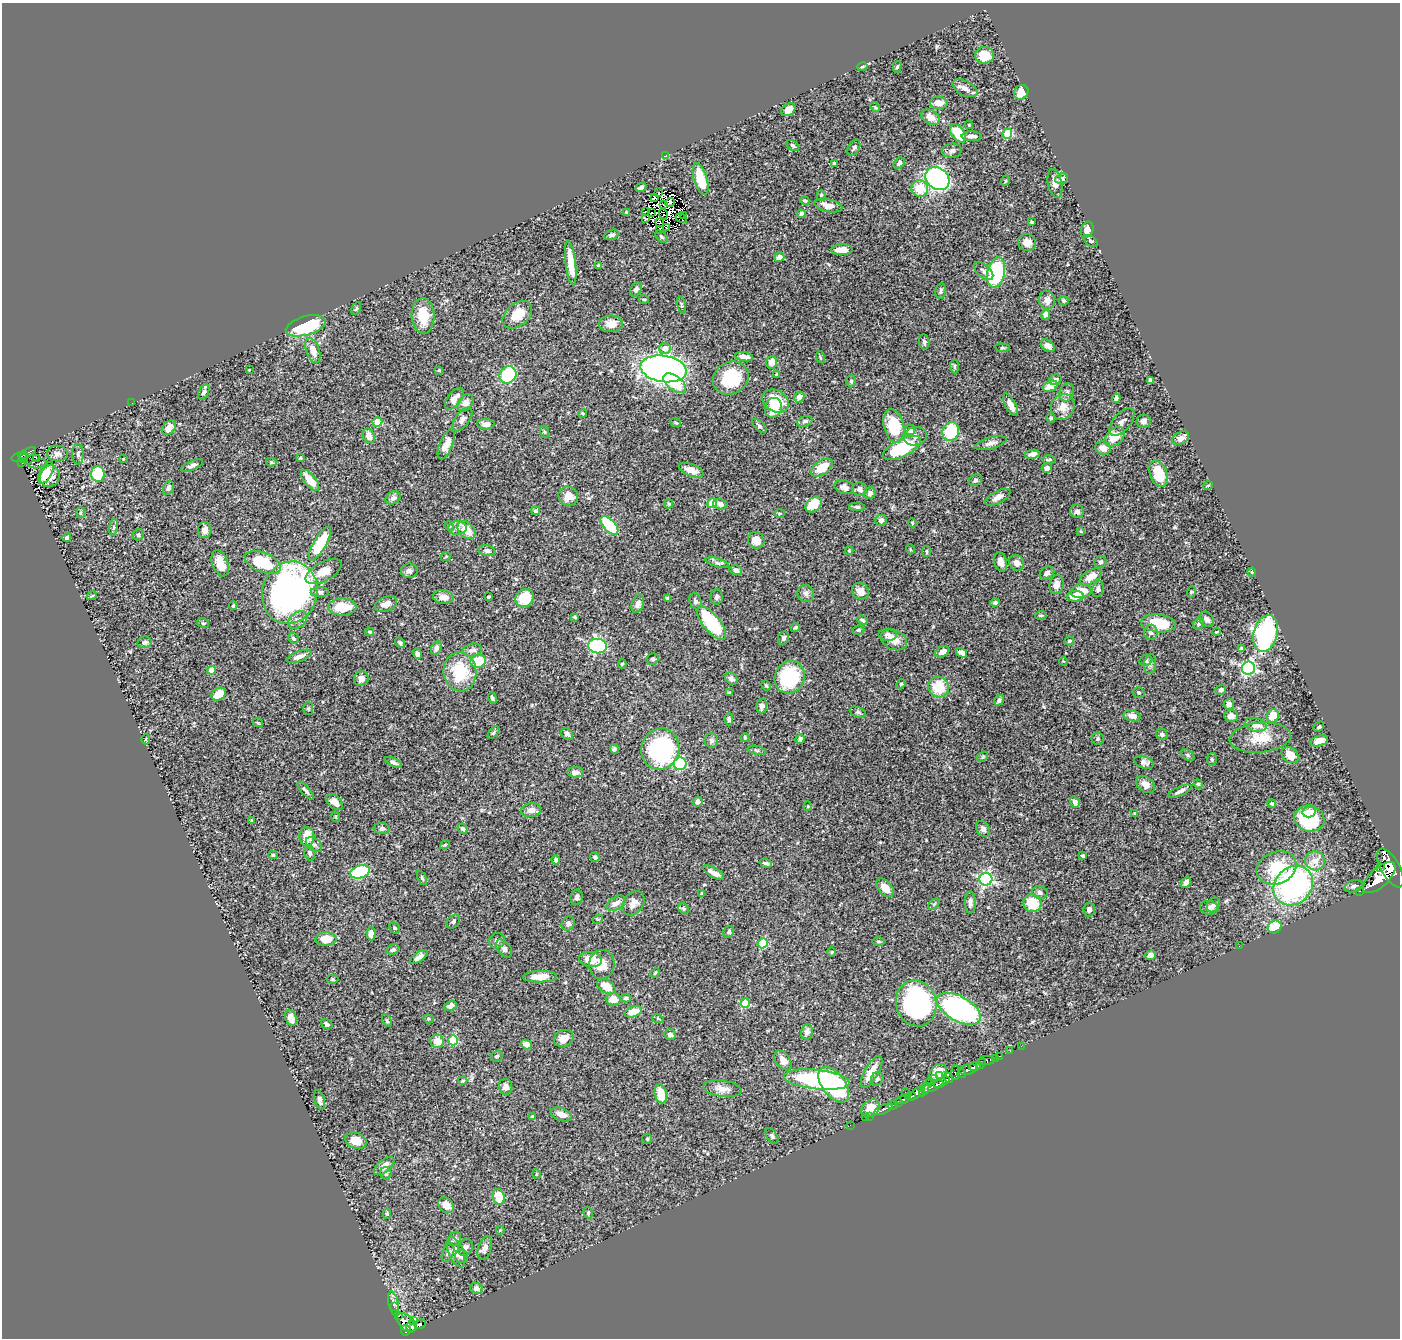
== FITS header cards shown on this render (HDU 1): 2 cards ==
NAXIS1  =                 1398
NAXIS2  =                 1336

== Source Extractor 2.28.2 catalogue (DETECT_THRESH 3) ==
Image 1398 x 1336 px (HDU 1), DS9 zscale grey, 1 PNG px = 1 image px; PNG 1402 x 1340 px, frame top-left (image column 1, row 1336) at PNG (2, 3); each listed source drawn as its Kron ellipse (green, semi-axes under 4 px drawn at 4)
Background 0.458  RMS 0.021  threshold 0.0634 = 3 sigma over >= 5 px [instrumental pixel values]
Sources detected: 466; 8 with non-positive FLUX_AUTO (blend fragments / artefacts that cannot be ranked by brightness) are neither listed nor drawn; the other 458 listed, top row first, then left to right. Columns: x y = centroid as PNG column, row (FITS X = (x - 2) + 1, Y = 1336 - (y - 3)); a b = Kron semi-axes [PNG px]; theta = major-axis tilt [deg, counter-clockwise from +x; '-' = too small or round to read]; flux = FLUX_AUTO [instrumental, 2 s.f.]
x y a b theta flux
985 55 9 8 - 28
862 67 5 3 - 1.8
897 67 6 4 74 2.1
965 88 14 7 -27 9
1021 92 8 6 43 16
939 103 9 6 -2 12
875 107 5 3 - 1.5
788 110 7 5 35 11
930 117 10 6 -31 13
969 125 4 4 - 1.3
958 133 10 6 -53 45
1007 134 5 4 - 61
972 136 10 5 -2 5.6
793 146 7 4 -38 2.4
854 148 9 5 62 3.4
952 151 10 7 7 4.2
666 155 3 2 - 34
834 163 3 3 - 1.5
899 163 6 5 - 4.4
937 178 13 10 -37 450
701 179 16 6 -74 45
1061 179 7 5 19 4.9
1005 181 5 3 - 1.3
1055 183 15 7 -78 9.4
641 188 6 3 23 3.7
920 189 8 8 - 33
659 192 3 3 - 580
821 195 5 4 - 1.7
654 197 3 3 - 1.6
805 201 4 4 - 2.2
670 202 5 3 - 2.9
664 204 3 2 - 1.6
828 206 14 6 -13 12
627 212 4 3 - 2
646 212 3 2 - 1.9
652 213 2 2 - 2
663 214 5 2 - 2.7
801 214 4 4 - 3.7
683 215 3 2 - 1
645 218 4 2 - 12
681 218 6 2 -32 2.3
659 222 3 2 - 0.51
1031 222 3 2 - 1.3
666 227 2 2 - 1.6
659 230 3 2 - 1.6
1087 230 8 6 68 14
611 235 7 5 21 3.5
661 237 7 4 -45 2.6
1090 241 8 4 -37 2.6
1027 242 9 8 - 11
842 250 11 5 4 14
779 257 5 4 - 7.4
571 263 22 5 -83 25
598 265 3 3 - 2.3
984 271 12 6 -42 5
996 273 15 8 77 130
636 290 7 5 60 4.1
941 291 7 5 76 3.4
644 299 5 2 - 1.6
1047 300 9 8 - 7.9
1064 301 5 4 - 1.9
681 305 8 3 -77 1.9
356 309 7 3 62 1.9
517 315 17 11 39 28
1046 315 5 4 - 8.5
423 316 18 11 -87 37
611 324 12 8 0 14
306 326 20 9 16 100
924 342 7 5 -82 3
1048 346 8 5 -36 6.5
665 348 6 5 - 11
1002 348 7 4 -7 2.2
313 350 13 6 -70 13
744 357 9 4 -8 8.3
820 357 6 4 -72 1.6
772 362 6 5 - 14
954 366 7 4 -86 2.5
664 369 23 13 -8 720
249 370 3 2 - 0.9
439 370 4 3 - 2.4
777 374 4 3 - 2.2
508 375 9 8 - 80
731 378 18 16 29 60
1055 380 6 5 - 5.6
1150 380 3 3 - 3.5
851 381 6 5 - 1.9
675 383 13 7 -37 36
1050 386 8 5 23 22
204 392 8 5 64 4.4
1067 393 9 7 68 4.9
799 397 6 5 - 11
1116 398 4 4 - 4.4
454 399 13 6 52 11
776 401 14 10 -30 44
132 403 3 2 - 1.7
465 403 9 7 52 8.5
1010 405 12 5 -62 12
1063 407 13 11 63 16
773 408 10 8 74 27
583 413 4 3 - 1.5
1051 418 4 4 - 2.4
462 419 14 7 53 7.5
805 421 8 5 21 2.9
1143 421 7 6 - 5.5
377 422 5 4 - 43
1122 422 16 8 50 7.7
676 423 5 3 - 1.5
486 424 8 5 -2 9.6
759 426 9 4 -42 3.1
894 426 17 10 -77 50
169 428 8 6 49 13
910 430 5 5 - 12
545 432 6 4 -70 2
951 432 9 8 - 60
369 436 8 5 -63 11
915 436 12 9 12 7.3
1115 437 12 8 42 20
1181 438 9 6 28 8.9
991 443 16 5 15 7
446 444 16 6 68 14
902 448 21 8 26 100
1103 448 8 6 -17 8.6
27 453 9 3 28 53
57 454 10 8 -2 7
78 454 10 6 -88 4.6
1032 454 7 4 12 6
20 457 9 4 15 46
24 458 4 2 - 17
300 458 4 3 - 1.7
37 459 3 3 - 2.8
123 459 4 2 - 0.9
1049 460 7 3 1 2
22 462 3 2 - 15
271 462 5 4 - 2
38 464 9 3 10 1.6
192 465 11 4 24 4.5
822 468 12 7 35 27
1047 468 5 5 - 5.1
691 470 13 6 -22 11
46 473 12 6 60 16
98 474 8 6 87 53
1158 474 14 8 -68 39
50 476 11 9 64 15
310 480 13 5 -50 22
975 480 6 5 - 3.5
1208 486 5 3 - 1.1
844 487 10 6 -18 6.2
168 488 7 5 64 4.1
860 489 7 7 - 4.4
870 493 6 6 - 4
568 496 10 9 - 16
998 497 14 6 28 9.3
393 498 8 6 32 5.6
712 503 5 4 - 36
669 504 4 4 - 1.5
720 504 7 5 -15 5.6
814 504 9 6 41 27
857 507 8 4 0 3.1
536 511 4 4 - 2.2
1077 511 7 6 - 6.4
81 513 5 4 - 2.3
780 513 5 3 - 1.4
881 520 6 5 - 4.6
912 523 4 4 - 1.3
609 525 11 6 -47 77
449 526 5 4 - 1.4
113 527 8 4 82 2.7
457 528 9 7 3 6.5
205 530 8 6 89 6.9
467 530 10 7 -45 22
1081 531 4 3 - 0.98
138 535 6 5 - 2.6
67 538 4 3 - 2.6
756 540 9 7 -41 16
320 544 19 6 60 62
910 549 5 3 - 1.1
849 550 4 3 - 1.4
487 551 8 5 -12 4.7
927 551 5 4 - 2.1
446 556 5 3 - 1.3
263 562 19 9 -22 70
1001 562 10 6 -74 10
1100 562 6 5 - 2.8
220 563 14 8 -70 20
717 563 12 4 -16 4.2
1017 563 8 7 - 9
736 570 6 5 - 6.4
324 571 19 9 28 21
409 571 8 7 - 5
1252 572 4 4 - 1.5
1047 573 8 6 33 4.9
1091 577 12 6 29 16
1056 584 9 7 80 11
1098 589 8 5 77 4.1
860 591 9 8 - 12
1081 591 10 7 7 28
320 592 9 5 0 4
1191 592 6 3 71 1.4
290 593 32 27 73 540
806 593 8 8 - 5.5
92 596 5 3 - 1.4
1075 596 8 5 3 17
443 597 10 7 -9 10
488 597 3 3 - 1.7
717 597 7 6 - 3.2
525 598 9 8 - 48
667 598 3 3 - 1.9
695 601 8 5 -73 4.1
995 603 4 4 - 2.6
386 604 12 7 21 9.1
638 604 9 6 71 6.7
233 606 4 4 - 1.6
342 607 14 8 0 34
1041 615 6 3 5 1.9
575 617 3 3 - 1.9
1207 619 8 6 -52 4.7
298 620 10 7 41 6.3
862 620 6 4 -27 2.2
203 623 6 5 - 2.1
712 623 20 8 -52 89
1158 623 18 9 -6 51
1199 623 6 4 58 3.1
795 627 5 3 - 2
858 630 6 4 21 2.1
370 632 4 3 - 1.6
1151 632 7 6 - 3.8
1217 632 4 3 - 1.4
1266 633 18 12 75 290
888 635 9 6 -3 6
293 638 5 5 - 2.4
783 638 7 5 77 3.9
894 640 14 9 -26 15
1069 641 5 3 - 2.3
145 642 7 6 - 3.4
400 643 6 4 -51 2.7
597 646 9 7 -8 190
436 648 7 5 63 5.3
1241 648 4 3 - 1.3
472 650 10 6 10 6.7
942 652 7 5 28 7.2
962 653 6 4 -33 6.3
417 654 5 4 - 5.3
299 656 13 5 20 9.3
653 659 6 5 - 3.3
1146 660 6 5 - 3.9
478 661 8 6 16 39
1063 661 4 3 - 1.2
622 664 4 4 - 2.4
1150 664 10 6 83 4.5
1248 668 6 6 - 270
211 670 4 4 - 17
460 672 20 16 -83 65
790 677 17 14 63 84
731 678 7 5 -47 4.5
361 679 7 7 - 8.4
901 684 5 4 - 1.6
766 685 5 3 - 1.8
939 687 11 10 - 41
1221 690 5 5 - 4.8
729 693 3 3 - 2.7
1139 693 6 5 - 2.6
219 694 8 6 31 28
492 698 6 4 -69 2.8
999 700 6 4 53 3.7
1229 704 5 5 - 5.7
762 706 7 5 85 7.5
308 708 6 5 - 2.1
858 712 8 5 -21 3
1132 716 8 5 -11 8.9
1231 716 7 6 - 8.5
1273 716 7 6 - 28
729 719 6 4 -90 2.5
258 723 5 3 - 1.2
1256 725 11 6 -13 13
1319 727 6 4 44 2.3
494 733 7 4 49 2.3
567 734 6 5 - 3.6
1162 734 6 5 - 3.9
745 737 4 3 - 1.8
1260 738 30 15 5 29
146 739 5 3 - 1.3
800 739 5 4 - 4.5
1098 739 6 6 - 2.8
711 740 7 7 - 3.7
1319 741 9 5 15 13
614 749 5 4 - 2.7
660 749 21 19 71 180
757 750 9 4 -13 2.6
1188 755 7 5 -38 2.5
1290 755 9 7 -37 16
983 757 6 4 42 2.1
1212 759 6 5 - 2.4
394 762 9 4 -26 4.2
1144 762 10 6 -20 5.4
680 764 6 6 - 100
576 772 8 5 2 6
1145 784 10 7 -41 9.9
1198 784 5 4 - 1.6
306 791 11 4 -47 3.5
1180 791 12 4 24 5.3
335 802 10 6 -42 8.8
698 802 5 5 - 5.1
1075 802 6 4 -54 8
1272 804 4 4 - 2.1
808 806 5 3 - 1.3
531 810 10 7 9 7.5
1309 812 6 5 - 12
1135 813 4 4 - 1.7
336 817 5 3 - 1.3
1309 819 15 13 -18 85
252 821 4 3 - 1.5
382 829 8 5 -5 4.3
462 829 5 4 - 2.8
983 829 8 6 -57 4.4
307 836 9 7 -89 24
314 845 9 6 -39 4.6
445 845 5 4 - 1.6
310 853 7 5 -73 2.9
273 855 5 4 - 2
1083 856 4 3 - 2.1
595 857 5 4 - 2.8
556 860 4 4 - 4.4
1315 861 10 9 - 13
766 863 6 3 -20 3.2
1380 867 3 3 - 96
1277 868 20 16 23 57
1390 868 22 9 -61 2000
360 872 10 6 17 120
714 873 11 5 -29 7.6
422 878 8 3 -65 2
1379 878 20 9 43 2300
986 879 6 6 - 260
1186 882 6 4 45 7.9
1293 886 21 18 45 320
1353 886 9 6 17 4.3
885 888 11 6 -49 15
1360 891 3 2 - 22
1040 892 8 6 -10 4.6
702 894 4 3 - 1.9
577 897 8 6 79 4
970 902 11 5 -90 5.6
616 903 10 6 30 8.1
634 903 13 9 54 11
1032 903 9 9 - 37
934 904 6 4 45 2.2
1213 905 8 6 57 5
683 908 6 4 -45 2.5
1209 908 9 7 -7 4.6
1089 909 7 6 - 5
598 919 5 3 - 1.3
453 921 8 6 47 3
568 924 7 6 - 4.6
1275 927 7 6 - 36
394 928 6 5 - 2.5
729 932 6 5 - 2.6
371 934 6 4 -89 9.3
326 939 10 7 1 19
497 941 8 7 - 4.5
879 941 6 3 -1 2.1
762 943 5 5 - 67
1239 946 3 2 - 1.3
504 948 10 6 -52 5.8
393 950 6 5 - 2.9
832 952 4 3 - 1.2
1151 955 5 5 - 8.7
419 957 10 4 37 6.6
591 959 11 7 -7 23
602 965 15 12 87 21
655 973 5 3 - 1.3
540 977 17 6 1 21
332 979 6 4 -1 2.1
606 986 10 6 -34 21
626 998 5 4 - 2.8
613 999 7 6 - 17
745 1003 5 4 - 51
916 1003 23 20 -74 220
450 1006 7 4 25 6.5
959 1009 24 12 -29 340
633 1012 9 5 19 20
291 1018 8 5 -71 13
428 1019 5 4 - 2
658 1019 6 3 -20 1.8
387 1021 7 4 -63 1.8
327 1024 6 4 -36 3.2
807 1032 8 6 78 7.7
670 1034 6 5 - 5.6
564 1038 10 8 23 14
453 1040 5 5 - 69
437 1041 7 6 - 21
526 1044 6 4 -33 9.1
1021 1046 2 2 - 5.9
1010 1051 3 2 - 3.1
497 1056 6 5 - 2.5
1000 1056 3 2 - 6.7
995 1058 2 2 - 5.1
783 1060 11 6 -54 10
986 1060 8 4 3 94
981 1064 6 3 48 130
975 1067 6 3 14 230
968 1070 9 5 12 310
872 1072 18 6 60 24
938 1072 9 7 44 27
955 1072 7 4 88 39
961 1074 4 3 - 75
940 1076 3 2 - 10
948 1078 5 3 - 150
877 1079 7 6 - 3.5
935 1079 3 2 - 5.8
817 1080 33 9 -6 200
463 1081 5 3 - 1.6
929 1082 3 2 - 26
942 1082 8 3 27 120
834 1085 20 11 -53 170
505 1087 8 7 - 7.4
932 1087 12 3 24 190
723 1089 19 8 -8 13
924 1090 7 4 62 150
905 1092 2 2 - 6.6
917 1093 9 4 38 300
661 1094 9 6 -76 31
910 1096 5 3 - 200
320 1100 10 5 -75 5.7
903 1100 6 3 13 190
898 1102 4 3 - 150
893 1105 5 3 - 150
871 1108 10 8 38 19
883 1109 10 3 26 95
561 1114 11 6 -20 10
870 1116 2 2 - 5.5
532 1117 4 3 - 3.1
865 1118 2 2 - 3
850 1125 2 2 - 3.4
772 1136 9 5 -56 3
647 1139 5 4 - 1.8
356 1141 11 7 -20 22
384 1166 12 6 40 11
386 1173 6 5 - 4.2
536 1174 5 3 - 1.4
499 1197 8 6 -74 32
446 1205 9 7 -42 11
588 1213 6 4 -73 2
387 1214 5 4 - 2
500 1230 4 4 - 1.3
455 1239 7 5 67 3.3
465 1247 9 7 66 5.7
485 1248 12 6 73 7.9
456 1252 16 7 -66 12
448 1253 10 5 69 4.2
462 1257 7 6 - 2.9
476 1288 7 5 -27 6
393 1303 12 5 -77 4.8
394 1307 2 2 - 5.2
398 1316 4 3 - 17
413 1320 3 2 - 17
406 1323 11 7 -47 390
421 1324 5 4 - 120
412 1326 6 5 - 190
406 1330 5 4 - 210
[8 non-positive-flux detections neither listed nor drawn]